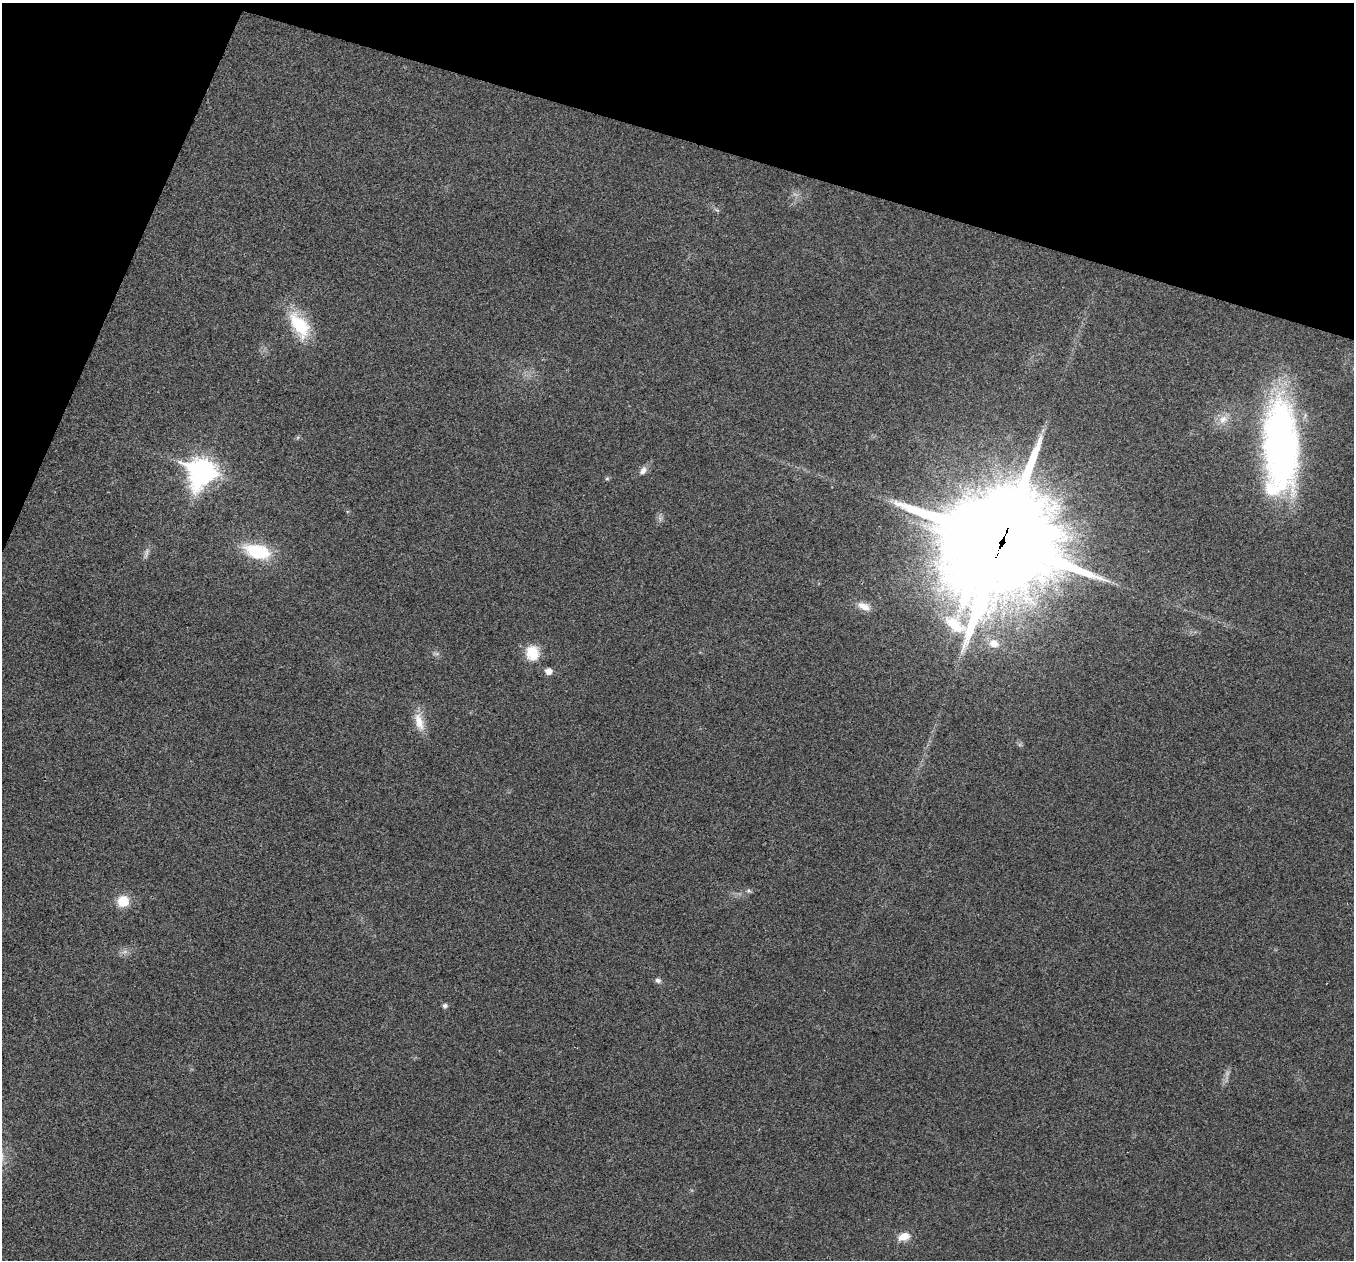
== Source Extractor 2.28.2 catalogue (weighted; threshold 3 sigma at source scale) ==
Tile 2 of 4 x 4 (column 2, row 1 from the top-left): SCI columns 1355-2706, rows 3908-5165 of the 5417 x 5431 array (HDU 1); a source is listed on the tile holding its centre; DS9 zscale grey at full resolution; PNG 1356 x 1262 px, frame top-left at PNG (2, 3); no overlay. Shown black and unused: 15% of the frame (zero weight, under 3 of 4 exposures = <1% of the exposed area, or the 3 px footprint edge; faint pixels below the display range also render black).
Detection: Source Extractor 2.28.2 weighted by HDU 2 'WHT'; one run over the whole footprint, this tile lists its part. Background 0.0223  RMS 0.0052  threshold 0.0234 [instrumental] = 3 sigma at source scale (4.5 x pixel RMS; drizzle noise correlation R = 1.50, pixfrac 1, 0.05/0.05 arcsec/px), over >= 5 px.
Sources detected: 28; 6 too faint to see at this stretch — not listed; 1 inside a brighter listed object's ellipse — not listed separately; the other 21 listed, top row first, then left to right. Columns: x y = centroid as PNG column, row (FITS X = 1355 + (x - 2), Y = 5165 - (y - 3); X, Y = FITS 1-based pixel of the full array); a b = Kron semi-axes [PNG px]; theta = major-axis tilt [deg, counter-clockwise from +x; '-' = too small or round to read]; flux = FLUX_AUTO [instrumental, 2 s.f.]
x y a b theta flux
717 210 9 4 -35 1.1
299 325 39 20 -60 26
1223 419 15 12 38 6.7
297 438 6 4 70 0.76
1280 446 99 34 -89 240
202 471 11 11 - 460
643 471 12 8 56 3.3
607 478 6 5 - 0.85
660 518 9 7 -89 1.9
1002 542 40 38 41 13000
258 551 28 14 -15 34
864 606 18 9 -25 5.7
994 643 16 12 -16 6.7
532 653 19 17 -82 13
548 671 6 6 - 4.7
419 722 27 11 -75 9.3
749 891 7 6 - 1.2
123 901 15 14 - 10
658 980 9 7 -31 1.7
445 1006 5 5 - 1.7
904 1237 15 10 15 6.5
Overlapping masked pixels (flux is a lower limit): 1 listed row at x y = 1002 542